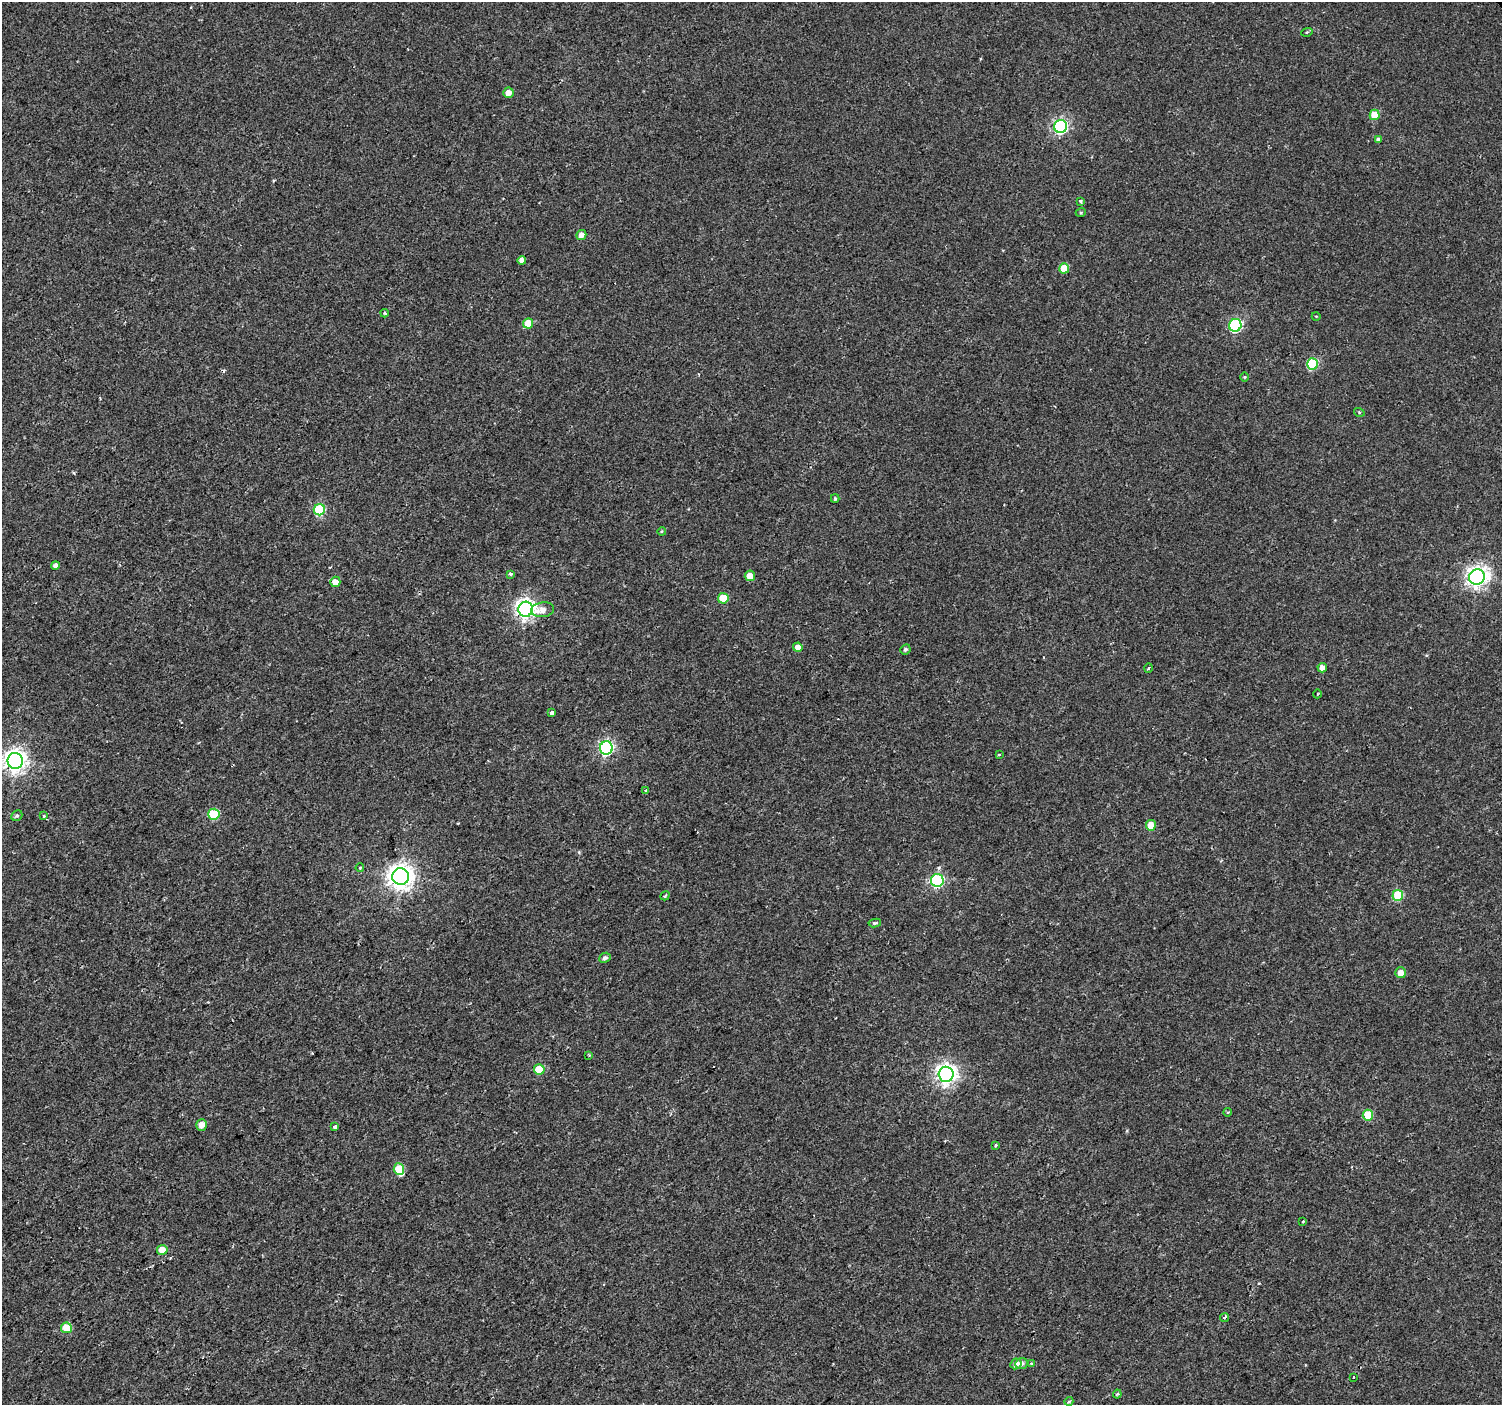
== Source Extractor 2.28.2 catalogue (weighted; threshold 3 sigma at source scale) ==
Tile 7 of 4 x 4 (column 3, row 2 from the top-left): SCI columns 3008-4507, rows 3015-4417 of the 6008 x 5965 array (HDU 1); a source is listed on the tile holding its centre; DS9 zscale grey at full resolution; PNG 1504 x 1407 px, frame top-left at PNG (2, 2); each listed source drawn as its Kron ellipse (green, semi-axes under 4 px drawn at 4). Shown black and unused: <1% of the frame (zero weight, under 2 of 3 exposures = <1% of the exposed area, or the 3 px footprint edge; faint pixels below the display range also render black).
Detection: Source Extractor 2.28.2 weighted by HDU 2 'WHT'; one run over the whole footprint, this tile lists its part. Background 0.00282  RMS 0.0023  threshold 0.0105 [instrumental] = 3 sigma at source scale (4.5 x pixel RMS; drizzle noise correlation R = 1.50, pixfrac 1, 0.0396/0.0396 arcsec/px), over >= 5 px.
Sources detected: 72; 2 cosmic-ray / hot-pixel residue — neither listed nor drawn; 1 inside a brighter listed object's ellipse — not listed separately; the other 69 listed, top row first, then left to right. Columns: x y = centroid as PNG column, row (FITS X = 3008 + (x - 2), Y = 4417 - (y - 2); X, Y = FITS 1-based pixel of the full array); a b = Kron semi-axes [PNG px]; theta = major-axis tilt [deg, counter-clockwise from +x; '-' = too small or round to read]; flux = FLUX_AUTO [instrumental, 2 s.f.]
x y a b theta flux
1307 32 6 3 18 0.25
508 93 5 5 - 1.7
1375 115 5 5 - 5.1
1060 126 6 6 - 44
1378 139 4 4 - 0.59
1080 201 4 3 - 0.49
1081 212 5 3 - 0.23
581 235 5 4 - 1.6
522 260 4 4 - 1.1
1064 268 5 5 - 5.1
385 313 4 3 - 0.36
1316 316 4 2 - 0.17
528 323 5 5 - 4.3
1235 325 6 6 - 28
1312 364 6 5 - 14
1244 377 4 3 - 0.2
1359 412 5 3 - 0.23
835 498 4 4 - 0.28
319 510 6 5 - 17
662 531 4 4 - 0.25
55 565 4 4 - 0.82
510 574 3 3 - 1.6
750 576 5 5 - 2
1477 577 8 7 - 120
335 582 5 5 - 2.1
723 598 5 5 - 6.3
526 609 7 7 - 110
543 610 11 7 6 1.9
798 647 5 4 - 1.4
905 649 5 5 - 0.5
1149 668 4 3 - 0.29
1322 668 4 4 - 1.2
1317 694 4 3 - 0.17
552 713 4 3 - 3.3
606 748 6 6 - 42
999 755 3 2 - 0.3
15 761 8 7 - 170
646 790 4 3 - 0.35
214 814 5 5 - 12
17 816 6 5 - 0.42
44 816 4 4 - 0.28
1151 825 5 5 - 3.1
360 868 4 3 - 0.26
400 877 8 8 - 220
937 880 6 6 - 32
1398 895 5 5 - 11
665 896 5 3 - 0.34
875 923 6 4 8 0.41
605 958 6 5 - 0.6
1400 973 5 5 - 1.8
589 1055 4 2 - 0.23
539 1069 5 5 - 6.2
946 1074 7 7 - 120
1228 1112 4 3 - 0.22
1368 1115 5 5 - 8.2
201 1125 6 5 - 1.9
335 1127 3 3 - 0.88
996 1145 3 3 - 0.55
399 1169 6 5 - 5.3
1303 1221 3 3 - 1.1
162 1250 5 5 - 3.9
1225 1317 4 3 - 0.37
66 1328 5 5 - 4.3
1022 1363 6 5 - 0.79
1016 1364 6 5 - 1.3
1032 1364 3 3 - 0.71
1354 1377 3 3 - 0.36
1117 1394 4 3 - 0.27
1069 1401 5 3 - 0.27